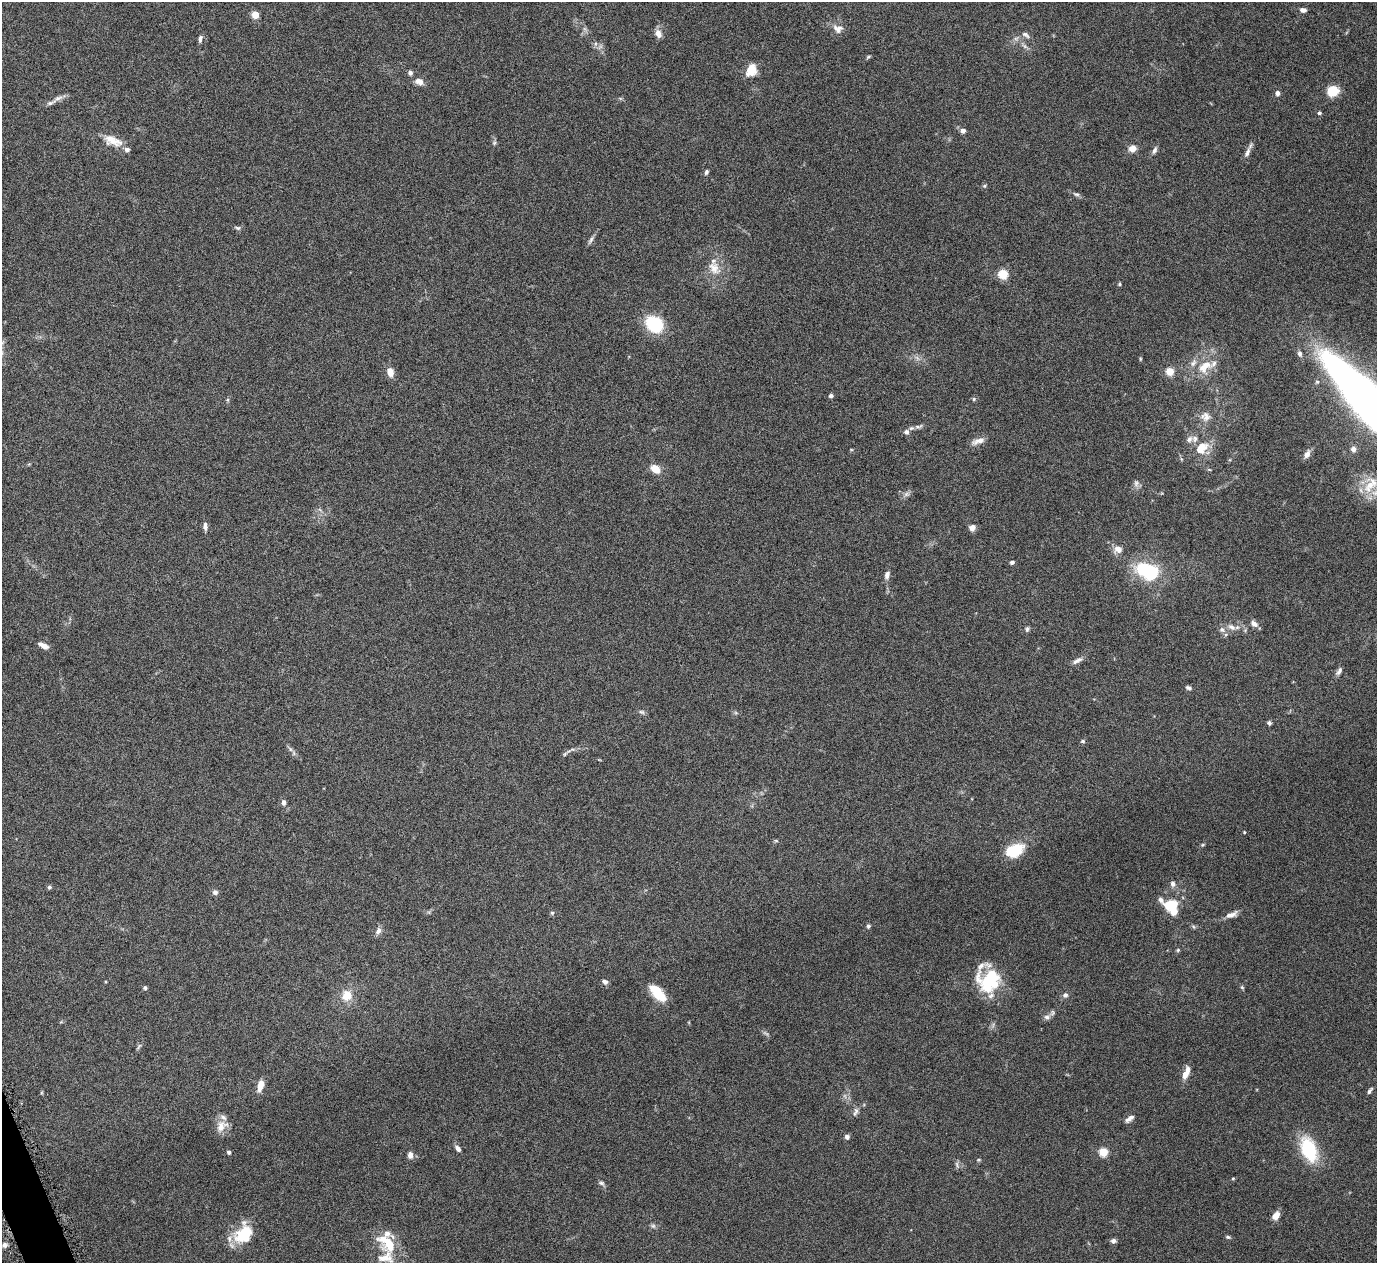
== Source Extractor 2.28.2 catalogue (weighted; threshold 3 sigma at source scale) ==
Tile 7 of 4 x 4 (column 3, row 2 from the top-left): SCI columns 2753-4127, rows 2685-3945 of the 5508 x 5497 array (HDU 1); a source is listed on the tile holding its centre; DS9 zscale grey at full resolution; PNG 1379 x 1265 px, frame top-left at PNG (2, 2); no overlay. Shown black and unused: <1% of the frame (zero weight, under 4 of 8 exposures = <1% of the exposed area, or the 3 px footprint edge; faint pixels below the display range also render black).
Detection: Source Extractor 2.28.2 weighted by HDU 2 'WHT'; one run over the whole footprint, this tile lists its part. Background 0.174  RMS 0.0061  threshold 0.025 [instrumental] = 3 sigma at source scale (4.09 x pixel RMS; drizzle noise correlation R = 1.36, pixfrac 0.8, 0.05/0.05 arcsec/px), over >= 5 px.
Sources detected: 134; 2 too faint to see at this stretch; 1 inside a brighter object's white glare — not listed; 14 inside a brighter listed object's ellipse — not listed separately; the other 117 listed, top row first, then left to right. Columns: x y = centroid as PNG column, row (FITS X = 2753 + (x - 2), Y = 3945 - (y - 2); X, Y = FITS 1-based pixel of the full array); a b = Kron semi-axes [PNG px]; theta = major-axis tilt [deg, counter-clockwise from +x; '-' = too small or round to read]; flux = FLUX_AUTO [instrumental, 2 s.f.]
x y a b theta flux
1303 10 6 5 - 2.4
255 15 5 4 - 15
838 29 15 11 -23 4
658 34 11 8 -69 3.3
1026 35 11 6 -32 1.8
1016 38 7 4 19 1.2
200 39 8 5 79 1.8
868 57 7 3 36 0.74
751 70 14 11 64 8.3
410 73 6 5 - 1.7
419 81 10 8 -15 3.6
1333 91 10 8 29 14
1277 93 6 5 - 2.1
58 98 18 6 29 3.2
1319 113 5 4 - 1.1
963 130 5 4 - 3.5
112 140 24 14 -24 8.7
494 143 6 5 - 0.91
1132 148 6 5 - 6
1154 150 10 5 68 1.8
1247 152 15 6 63 2.8
706 172 6 5 - 1.2
984 186 6 5 - 0.79
1076 194 9 5 -15 1.4
237 228 8 5 -17 1.1
591 240 13 5 60 1.7
714 268 20 14 -57 8.5
1003 274 5 5 - 33
1119 284 4 3 - 0.82
654 324 15 12 -37 33
1300 353 7 5 -75 1.7
1140 359 5 3 - 0.6
1205 366 23 14 46 12
1170 371 5 4 - 21
390 372 10 7 -77 4.6
831 396 5 5 - 1.2
974 399 6 5 - 0.91
228 400 6 4 -72 0.7
1371 405 103 21 -47 650
1206 416 14 10 -83 4.5
918 426 14 4 12 2
906 432 7 7 - 1.9
1189 439 9 7 49 2.2
978 441 18 6 19 3.9
1201 448 18 12 41 10
1353 449 7 6 - 2.4
1307 454 10 6 60 3
655 469 10 7 -32 7.2
1209 470 5 3 - 0.57
1136 483 9 7 86 2
1371 484 29 17 51 14
906 494 8 6 45 1.7
205 526 10 5 -88 2.2
972 528 7 6 - 3.1
1118 549 11 10 - 4.2
1012 562 5 4 - 1.4
1148 571 21 13 -18 45
887 575 10 6 75 2.4
1254 624 10 7 -39 2.7
1232 627 12 7 -27 3.1
1027 629 8 5 76 1.2
1222 630 8 7 - 2
44 646 12 5 -26 3.7
1077 660 15 6 29 2.5
1339 671 10 5 57 1.9
1188 688 7 5 -15 1.2
642 712 9 5 -18 1.3
1269 723 5 5 - 1.1
1083 741 6 5 - 0.9
290 749 7 4 -71 1.2
565 754 7 3 53 0.84
283 802 7 5 90 1.8
1244 832 3 3 - 0.5
776 841 6 4 -1 0.72
1203 845 6 4 20 0.71
1013 851 16 10 20 26
1173 884 7 6 - 2
49 887 5 5 - 1.1
215 892 7 6 - 1.8
1171 904 16 8 9 11
552 913 5 5 - 0.88
1231 915 16 6 22 3.6
868 926 5 4 - 1.1
1194 927 6 3 -70 0.73
378 931 10 7 64 2.3
1178 950 5 5 - 0.72
989 981 29 23 -27 23
605 982 7 5 -26 1.9
1242 987 5 5 - 0.73
145 988 5 5 - 1
658 993 23 10 -47 14
1065 995 7 6 - 1.7
347 996 14 13 - 8.2
1047 1017 10 6 5 2
139 1046 9 4 55 1
1185 1074 11 7 57 4.5
260 1085 13 6 76 5.4
1370 1091 9 4 54 1.2
856 1112 12 6 73 1.9
1129 1118 12 5 40 2.5
221 1126 18 13 44 6.3
847 1137 5 5 - 1.9
458 1149 8 5 -58 2
1308 1149 22 13 -69 36
229 1152 5 4 - 1.2
1103 1152 5 5 - 28
410 1155 8 6 89 2.5
957 1164 10 4 -69 1.3
1233 1178 4 4 - 0.59
601 1183 8 5 -11 1.3
1276 1215 11 7 49 3.6
653 1226 7 6 - 1.2
244 1234 23 17 54 22
1228 1237 6 5 - 0.88
1113 1241 5 5 - 1.9
4 1245 7 6 - 1.8
385 1257 28 27 - 21
Isophote crosses this tile's border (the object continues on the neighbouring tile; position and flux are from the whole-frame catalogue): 3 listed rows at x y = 1371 405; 1371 484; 385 1257